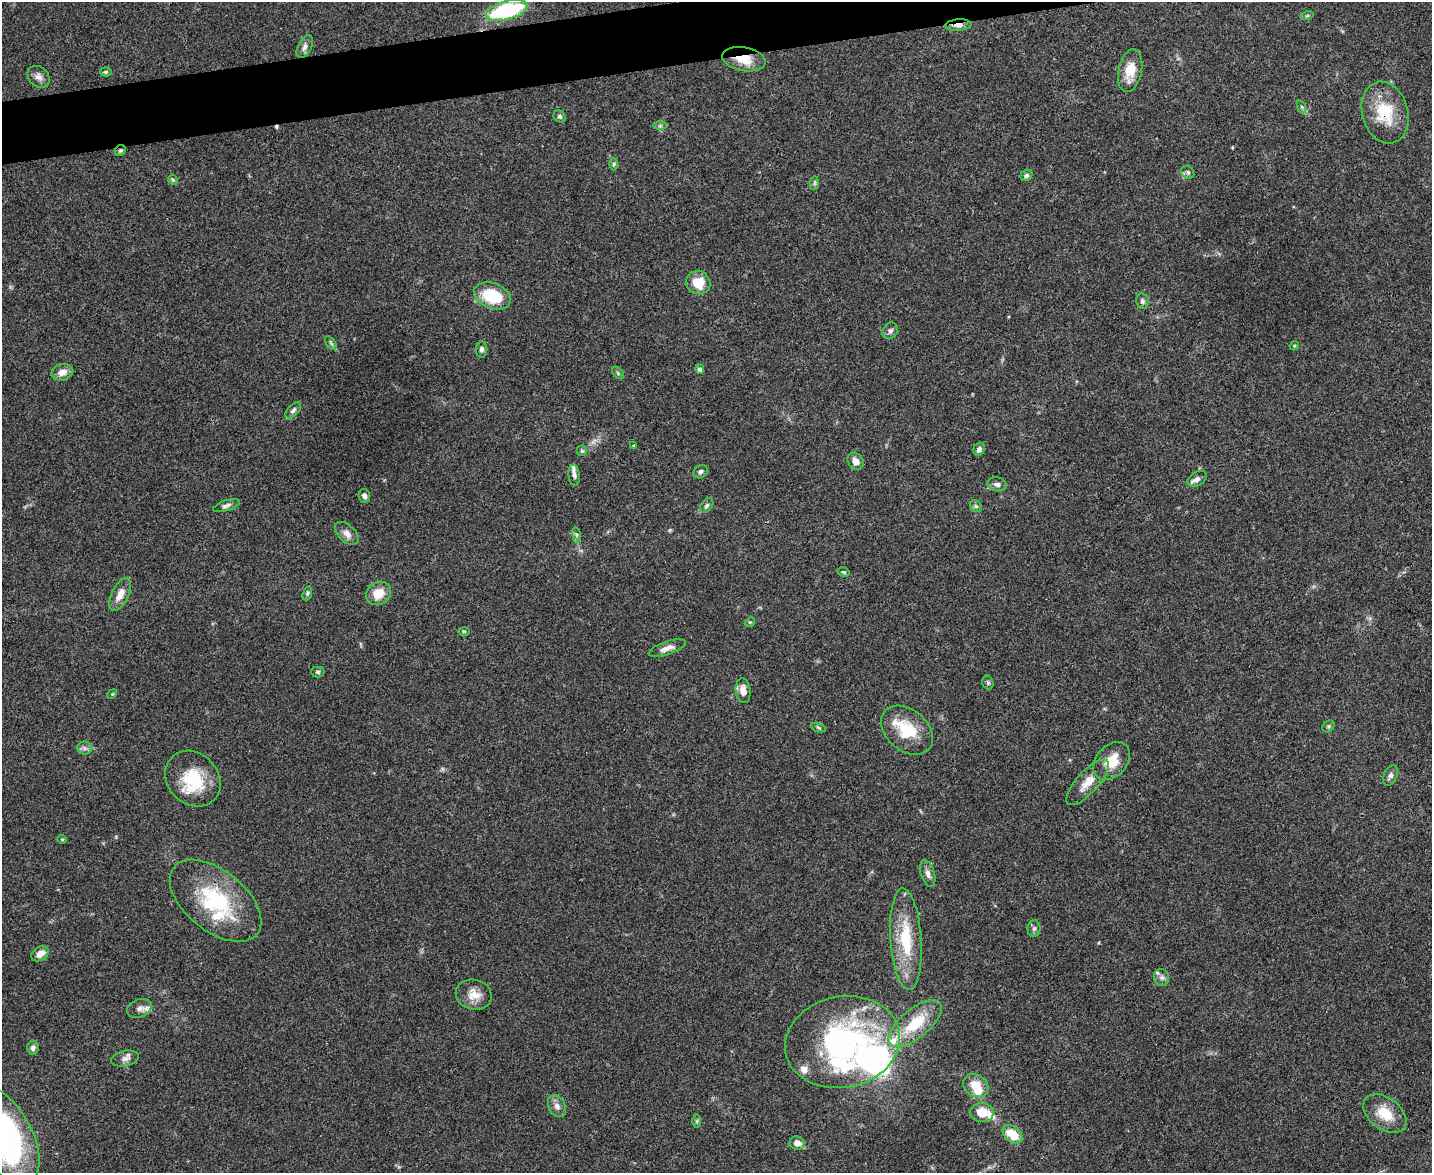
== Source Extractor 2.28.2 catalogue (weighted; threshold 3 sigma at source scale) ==
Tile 8 of 3 x 4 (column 2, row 3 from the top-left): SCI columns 1564-2993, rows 1173-2343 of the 4665 x 4686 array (HDU 1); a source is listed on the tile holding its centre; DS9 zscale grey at full resolution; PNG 1434 x 1175 px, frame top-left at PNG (2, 2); each listed source drawn as its Kron ellipse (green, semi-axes under 4 px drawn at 4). Shown black and unused: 3% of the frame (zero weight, under 3 of 4 exposures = <1% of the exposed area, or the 3 px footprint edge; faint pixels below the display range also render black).
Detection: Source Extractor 2.28.2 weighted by HDU 2 'WHT'; one run over the whole footprint, this tile lists its part. Background 0.0555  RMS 0.0047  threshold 0.021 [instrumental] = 3 sigma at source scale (4.5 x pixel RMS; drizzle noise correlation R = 1.50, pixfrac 1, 0.05/0.05 arcsec/px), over >= 5 px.
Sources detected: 95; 1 cosmic-ray / hot-pixel residue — neither listed nor drawn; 11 inside a brighter listed object's ellipse — not listed separately; the other 83 listed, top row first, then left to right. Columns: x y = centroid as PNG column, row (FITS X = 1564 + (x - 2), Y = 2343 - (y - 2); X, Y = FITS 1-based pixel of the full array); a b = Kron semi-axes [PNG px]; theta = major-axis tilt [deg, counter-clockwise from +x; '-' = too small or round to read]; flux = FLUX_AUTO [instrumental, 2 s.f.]
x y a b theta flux
507 10 21 9 15 49
1307 16 6 4 19 0.66
958 25 13 5 4 2.6
305 47 12 6 63 2
744 59 22 12 -10 10
1130 71 22 11 78 9.5
106 72 6 4 -10 0.77
38 77 12 9 -43 2.7
1302 107 7 4 -71 0.81
1385 113 31 23 -74 19
560 116 6 5 - 1
660 126 7 4 1 0.79
120 151 6 5 - 0.86
614 164 6 4 89 0.78
1188 172 7 6 - 0.97
1026 175 6 5 - 1
173 180 5 4 - 0.67
815 183 7 4 89 0.77
698 283 12 11 - 9.7
492 296 19 12 -22 21
1142 301 8 6 -81 1.2
890 331 8 7 - 1.4
331 343 8 4 -53 0.83
1294 346 5 3 - 0.43
482 349 8 6 88 1.4
700 369 5 4 - 1.4
62 372 11 8 13 4.3
618 373 7 4 -46 0.82
293 410 10 5 44 1.5
634 445 3 3 - 0.73
979 449 6 5 - 1.9
582 451 5 5 - 0.88
856 461 9 7 -52 3
701 472 8 6 34 1.4
574 475 10 5 -84 1.7
1197 479 10 6 32 1.7
997 484 10 7 -12 1.8
364 496 7 5 -83 1.5
226 506 14 5 18 1.6
707 506 8 5 50 1.1
976 506 6 5 - 1
347 533 14 8 -43 3
576 535 8 4 -82 0.91
844 572 6 4 -14 0.68
307 593 7 4 71 0.77
379 593 13 11 34 7.9
120 594 17 8 65 5.1
750 622 5 4 - 0.57
464 631 6 4 -1 0.63
667 648 19 6 19 3.4
318 672 6 5 - 0.8
988 683 7 5 -74 0.87
743 691 12 7 -84 4.4
112 694 5 4 - 0.49
1328 726 6 5 - 0.77
818 727 8 3 -19 0.75
907 730 29 20 -40 17
84 748 8 6 0 1.5
1112 761 22 15 48 10
1390 775 11 6 65 1.7
193 779 30 25 -46 22
1088 782 29 11 47 7.1
62 839 4 4 - 0.49
928 874 14 6 -72 2.3
216 901 53 30 -39 43
1034 929 8 6 87 1.4
906 939 51 15 -86 25
40 954 9 6 33 4.4
1162 977 8 7 - 1.5
474 995 18 15 -15 6.3
139 1008 13 9 21 3
915 1023 32 14 39 18
842 1042 58 45 12 96
33 1048 7 6 - 1.7
125 1059 14 7 10 2.4
976 1086 13 10 -36 9
557 1106 11 8 -62 2.7
982 1113 12 9 -1 8.3
1385 1114 24 16 -37 11
697 1121 6 4 89 0.71
1013 1134 11 7 -40 12
5 1136 53 27 -62 160
797 1143 8 6 -15 3.2
Overlapping masked pixels (flux is a lower limit): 4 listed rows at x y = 958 25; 744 59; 1385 113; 120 151
Isophote crosses this tile's border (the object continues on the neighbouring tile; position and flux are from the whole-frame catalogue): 1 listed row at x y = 5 1136